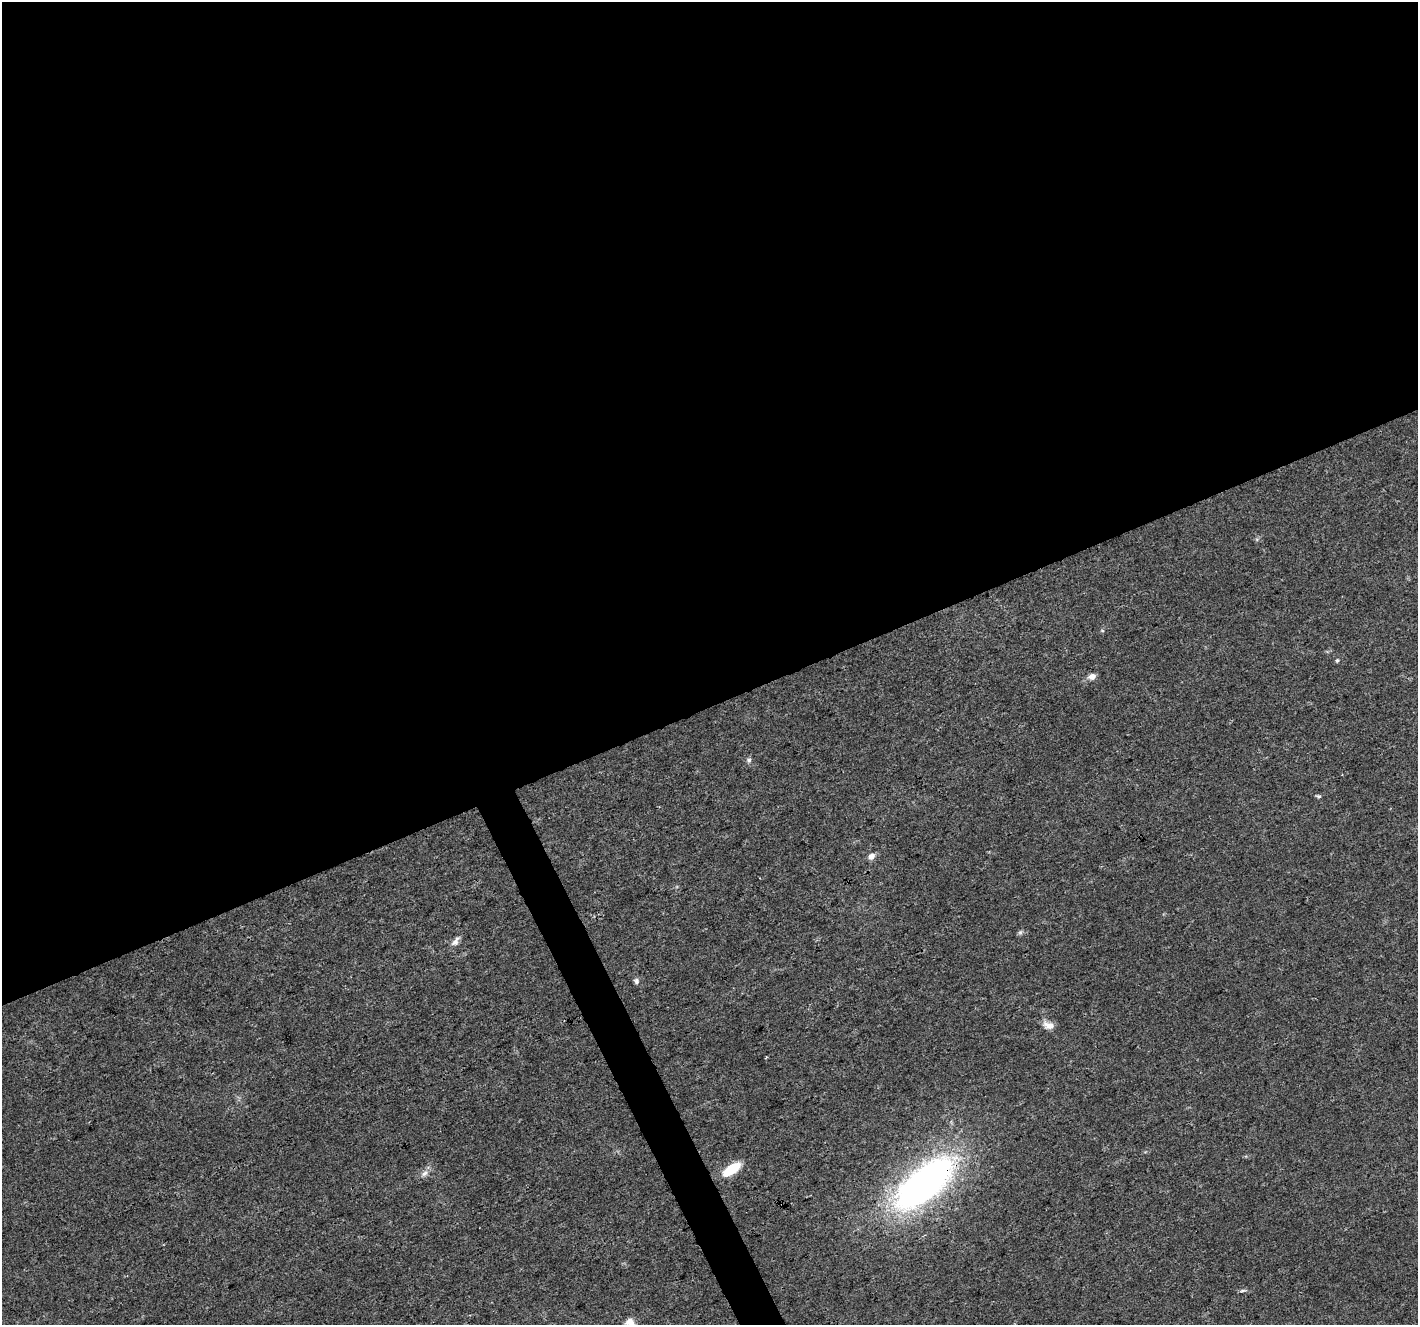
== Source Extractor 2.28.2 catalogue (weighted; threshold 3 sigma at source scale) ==
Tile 2 of 4 x 4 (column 2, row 1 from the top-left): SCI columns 1417-2832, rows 4061-5383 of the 5668 x 5532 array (HDU 1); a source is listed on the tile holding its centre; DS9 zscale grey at full resolution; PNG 1420 x 1327 px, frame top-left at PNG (2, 2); no overlay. Shown black and unused: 55% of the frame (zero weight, under 3 of 4 exposures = <1% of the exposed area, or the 3 px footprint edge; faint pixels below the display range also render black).
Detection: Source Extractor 2.28.2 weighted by HDU 2 'WHT'; one run over the whole footprint, this tile lists its part. Background 0.0175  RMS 0.003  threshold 0.0133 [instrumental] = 3 sigma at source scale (4.5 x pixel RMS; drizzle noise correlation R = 1.50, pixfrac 1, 0.0396/0.0396 arcsec/px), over >= 5 px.
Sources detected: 15; all 15 listed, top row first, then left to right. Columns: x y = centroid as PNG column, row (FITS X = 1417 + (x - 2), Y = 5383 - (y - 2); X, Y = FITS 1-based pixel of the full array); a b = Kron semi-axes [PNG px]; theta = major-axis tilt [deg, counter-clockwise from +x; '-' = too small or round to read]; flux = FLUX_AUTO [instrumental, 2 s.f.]
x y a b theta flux
1102 630 5 3 - 0.29
1337 660 6 5 - 0.49
1092 676 8 6 22 1.9
749 760 7 6 - 0.76
1319 796 8 3 -8 0.46
871 856 8 7 - 1.6
1020 932 7 6 - 0.6
455 941 15 7 51 1.6
636 981 8 6 -89 0.83
1048 1025 14 9 -18 2.4
732 1169 18 8 34 11
425 1173 11 7 50 1.4
925 1183 57 25 41 140
1243 1290 9 4 5 0.59
630 1321 11 10 - 2.2
Overlapping masked pixels (flux is a lower limit): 1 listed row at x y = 925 1183
Isophote crosses this tile's border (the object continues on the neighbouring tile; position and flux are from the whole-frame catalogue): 1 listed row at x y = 630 1321